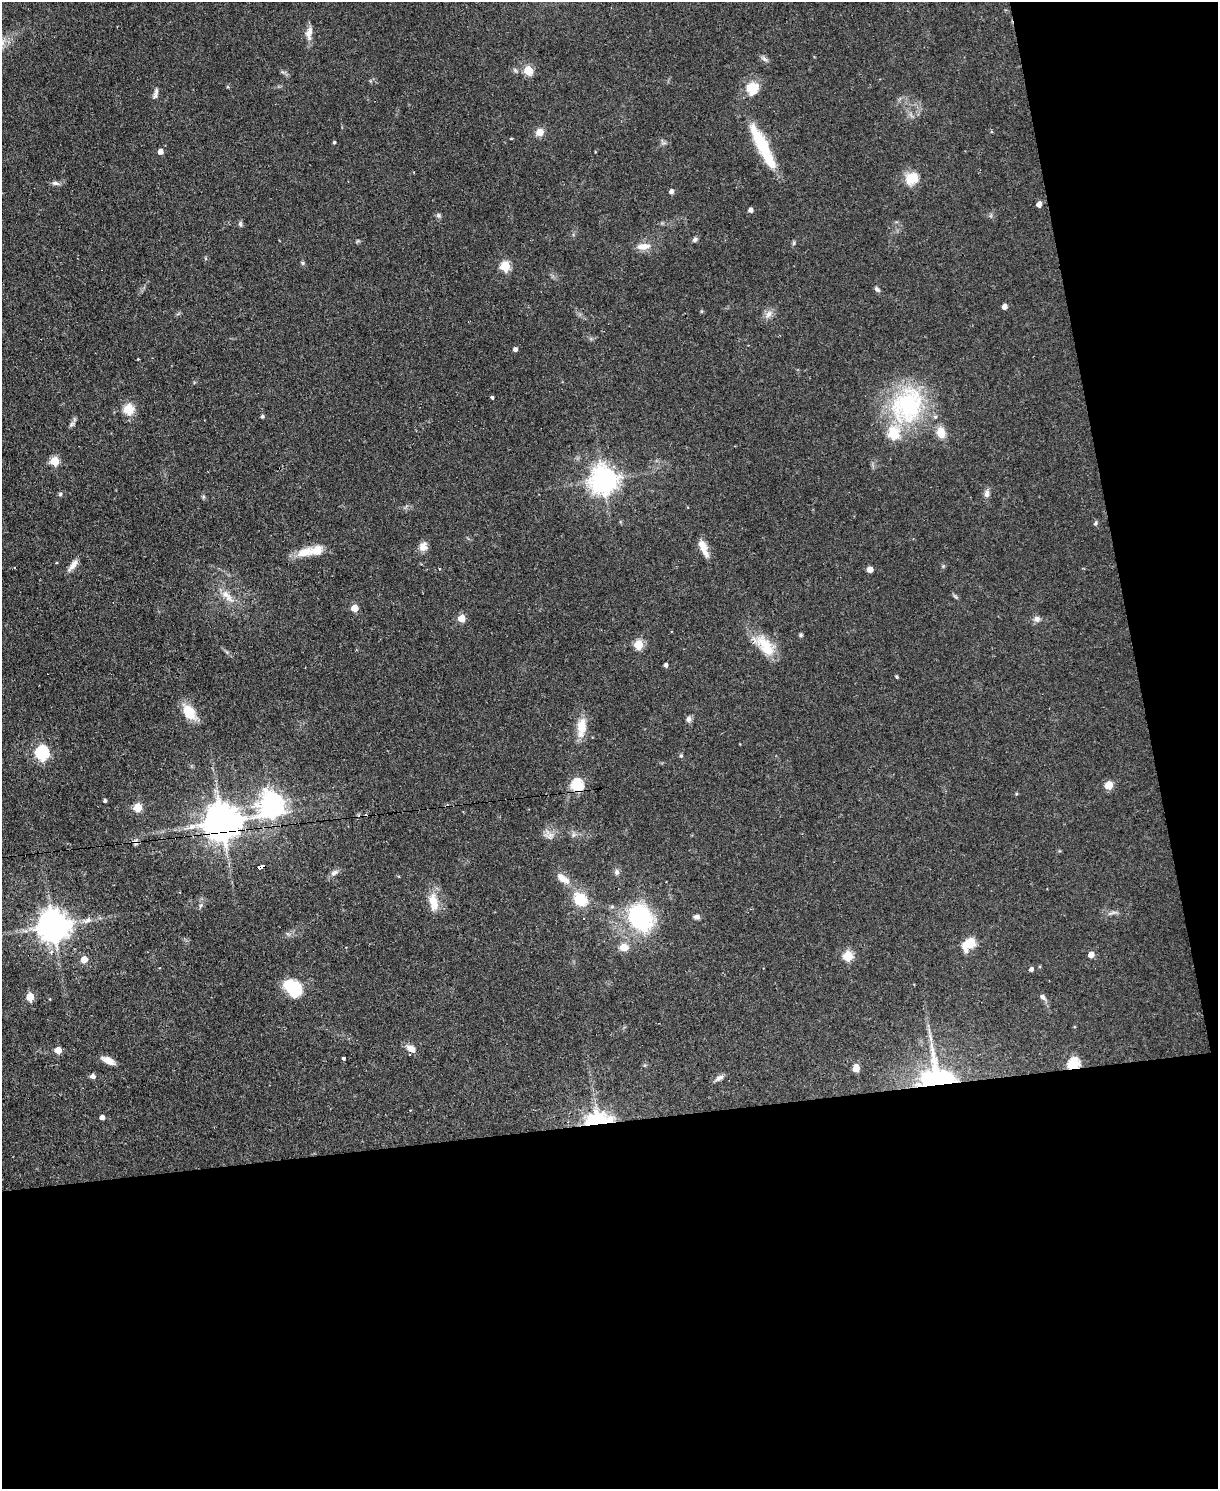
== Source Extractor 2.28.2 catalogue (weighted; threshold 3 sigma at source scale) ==
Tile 12 of 4 x 3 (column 4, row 3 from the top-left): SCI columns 3650-4865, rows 247-1733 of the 4865 x 4839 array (HDU 1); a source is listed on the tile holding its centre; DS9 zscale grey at full resolution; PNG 1220 x 1491 px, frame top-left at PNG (2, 2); no overlay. Shown black and unused: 31% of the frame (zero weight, under 2 of 3 exposures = <1% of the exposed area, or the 3 px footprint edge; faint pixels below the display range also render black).
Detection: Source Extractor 2.28.2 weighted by HDU 2 'WHT'; one run over the whole footprint, this tile lists its part. Background 0.0668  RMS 0.0055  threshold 0.0248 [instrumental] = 3 sigma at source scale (4.5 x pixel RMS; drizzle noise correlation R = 1.50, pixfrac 1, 0.05/0.05 arcsec/px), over >= 5 px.
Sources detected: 107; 1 inside a brighter object's white glare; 2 cosmic-ray / hot-pixel residue — not listed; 2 inside a brighter listed object's ellipse — not listed separately; the other 102 listed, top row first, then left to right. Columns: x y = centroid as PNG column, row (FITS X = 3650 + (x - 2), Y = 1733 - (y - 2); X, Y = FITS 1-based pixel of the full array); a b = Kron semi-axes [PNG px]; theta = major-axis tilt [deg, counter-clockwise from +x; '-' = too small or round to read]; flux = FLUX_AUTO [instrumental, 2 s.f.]
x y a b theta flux
310 30 22 8 87 4.2
764 59 10 5 -38 1.6
528 70 5 5 - 23
752 89 15 13 77 11
156 93 15 5 76 2.1
540 132 7 7 - 5.7
511 138 4 3 - 0.42
334 142 3 3 - 0.8
761 143 45 13 -61 29
160 152 4 4 - 3.6
912 178 18 14 35 9.7
55 183 11 5 -5 1.9
671 192 5 4 - 2.1
1039 204 5 4 - 3.4
751 210 4 4 - 2.4
438 215 6 6 - 1.1
240 224 7 5 -87 1.1
695 240 6 5 - 1.4
794 243 6 4 89 0.81
643 246 20 8 5 5.5
303 263 5 5 - 0.86
505 266 6 5 - 28
877 289 8 5 -47 1.3
1004 307 4 4 - 3.4
701 311 5 3 - 0.59
768 314 12 8 52 3.2
515 349 4 4 - 1.7
138 359 3 2 - 0.68
492 397 4 3 - 1.1
907 405 52 41 65 66
128 409 5 5 - 35
262 416 4 4 - 1
72 424 8 3 19 0.96
941 433 13 9 -73 7.1
55 461 5 5 - 22
603 480 9 8 - 640
987 493 10 7 89 2.5
60 494 5 5 - 1.1
203 497 6 4 73 0.69
1095 523 7 5 62 0.96
423 547 11 9 72 4.2
703 548 18 7 -67 7.1
305 552 26 11 19 9.5
57 563 3 2 - 0.92
72 567 16 7 43 3.4
870 569 5 5 - 3.9
228 596 23 7 -46 6.1
955 597 9 3 -45 0.89
354 608 5 5 - 8.1
462 618 5 5 - 9.9
1037 619 9 8 - 2.4
801 635 5 4 - 0.84
638 644 5 5 - 23
765 646 33 16 -48 16
666 665 5 4 - 1.5
897 677 4 3 - 0.7
189 712 18 11 -57 13
688 719 9 6 68 1.7
581 727 25 11 84 9.7
42 753 6 6 - 90
681 756 6 4 -75 0.99
577 785 6 6 - 57
1109 785 5 5 - 16
105 801 4 3 - 1.1
271 804 9 8 - 460
138 807 5 5 - 19
222 822 10 10 - 1500
550 836 17 8 5 3.6
135 842 10 6 -54 1.8
261 867 6 4 7 8.2
334 872 10 5 20 1.9
617 872 9 7 -90 1.7
563 878 19 9 -35 5.9
580 899 16 13 -42 15
434 902 23 11 -77 9.4
201 905 8 4 59 1.1
1112 913 14 4 21 1.7
697 917 7 6 - 1.8
640 918 26 21 -62 62
86 921 14 6 9 3.4
53 926 9 9 - 980
970 943 12 7 44 17
624 947 11 8 6 5.7
1091 955 5 5 - 5
848 956 5 5 - 26
84 960 5 5 - 7.8
1031 969 5 4 - 1.7
293 988 19 14 -41 26
30 997 5 5 - 14
1042 997 10 6 -46 1.8
410 1048 13 8 -24 3.6
58 1050 5 5 - 7.6
343 1058 3 3 - 23
108 1060 16 7 -27 4.9
1074 1064 6 5 - 49
856 1068 7 6 - 5.2
93 1076 6 5 - 2.1
936 1077 35 31 -13 84
719 1078 12 6 28 2.3
410 1110 3 2 - 0.64
102 1117 4 4 - 2.6
598 1119 33 18 5 33
Overlapping masked pixels (flux is a lower limit): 7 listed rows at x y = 577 785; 222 822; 135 842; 261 867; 1074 1064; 936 1077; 598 1119